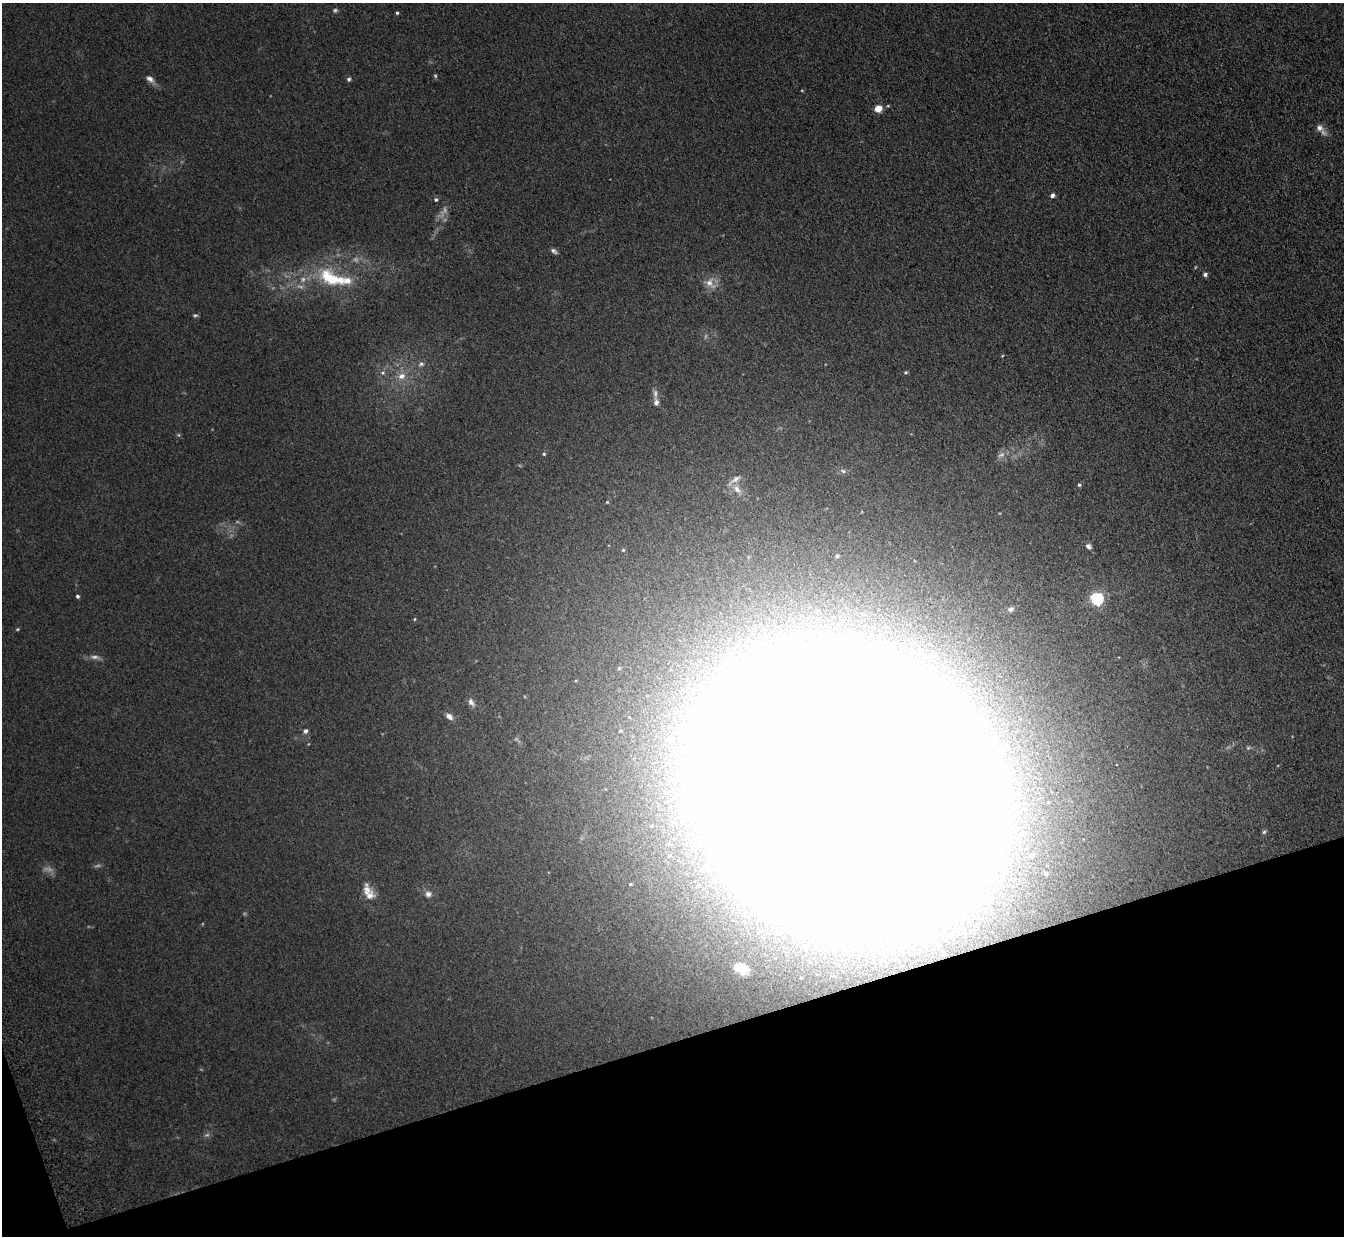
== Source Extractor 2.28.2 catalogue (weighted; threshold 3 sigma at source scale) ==
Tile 14 of 4 x 4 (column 2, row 4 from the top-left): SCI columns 1417-2758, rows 169-1402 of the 5515 x 5398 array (HDU 1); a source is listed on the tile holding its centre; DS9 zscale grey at full resolution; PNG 1346 x 1238 px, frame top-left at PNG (2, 3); no overlay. Shown black and unused: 16% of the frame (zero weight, under 3 of 5 exposures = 4% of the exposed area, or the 3 px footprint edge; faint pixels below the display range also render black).
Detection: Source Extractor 2.28.2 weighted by HDU 2 'WHT'; one run over the whole footprint, this tile lists its part. Background 0.0415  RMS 0.0047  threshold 0.0211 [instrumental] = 3 sigma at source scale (4.5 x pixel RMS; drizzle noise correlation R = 1.50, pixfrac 1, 0.05/0.05 arcsec/px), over >= 5 px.
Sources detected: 62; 11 too faint to see at this stretch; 2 inside a brighter object's white glare — not listed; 3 inside a brighter listed object's ellipse — not listed separately; the other 46 listed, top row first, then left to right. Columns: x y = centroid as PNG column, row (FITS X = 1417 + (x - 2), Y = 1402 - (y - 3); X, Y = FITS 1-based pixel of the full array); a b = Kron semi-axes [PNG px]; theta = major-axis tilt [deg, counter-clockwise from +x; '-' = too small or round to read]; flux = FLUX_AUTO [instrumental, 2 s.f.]
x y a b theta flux
397 13 4 3 - 0.71
150 79 12 7 -39 2.6
349 79 5 5 - 1
888 106 5 3 - 0.46
878 109 5 4 - 12
1320 128 11 10 - 2.8
1052 195 5 5 - 1.5
436 200 5 5 - 0.86
554 251 9 5 -34 1.4
1205 274 5 5 - 1.2
331 279 37 20 -33 24
710 283 16 12 -58 5
195 315 7 4 -11 0.75
1002 356 5 3 - 0.42
421 364 9 7 18 1.7
906 372 4 4 - 0.7
383 373 6 5 - 0.96
402 376 11 9 19 4.3
656 402 10 6 -88 2.1
544 454 5 5 - 0.65
843 471 7 4 -44 0.96
1079 485 4 4 - 0.74
737 489 12 8 -51 3.3
607 502 4 4 - 0.4
1088 546 8 6 -40 1.8
623 550 5 4 - 0.63
837 556 4 3 - 1
77 596 4 4 - 0.94
1097 598 6 5 - 92
1010 609 8 6 26 1.9
414 619 5 3 - 0.49
17 629 5 4 - 0.52
95 657 13 6 -6 2.2
471 702 12 7 -59 2.1
449 716 10 7 -38 2.4
305 731 6 5 - 1.5
670 738 7 6 - 1.9
1248 748 5 5 - 0.74
846 791 128 98 -35 12000
1264 832 6 5 - 0.79
1031 855 7 6 - 1.8
1046 873 5 5 - 1.1
630 884 4 3 - 0.47
368 892 24 11 -65 6.6
428 894 8 8 - 2.1
741 968 13 8 -19 7.9
Overlapping masked pixels (flux is a lower limit): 1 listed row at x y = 846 791